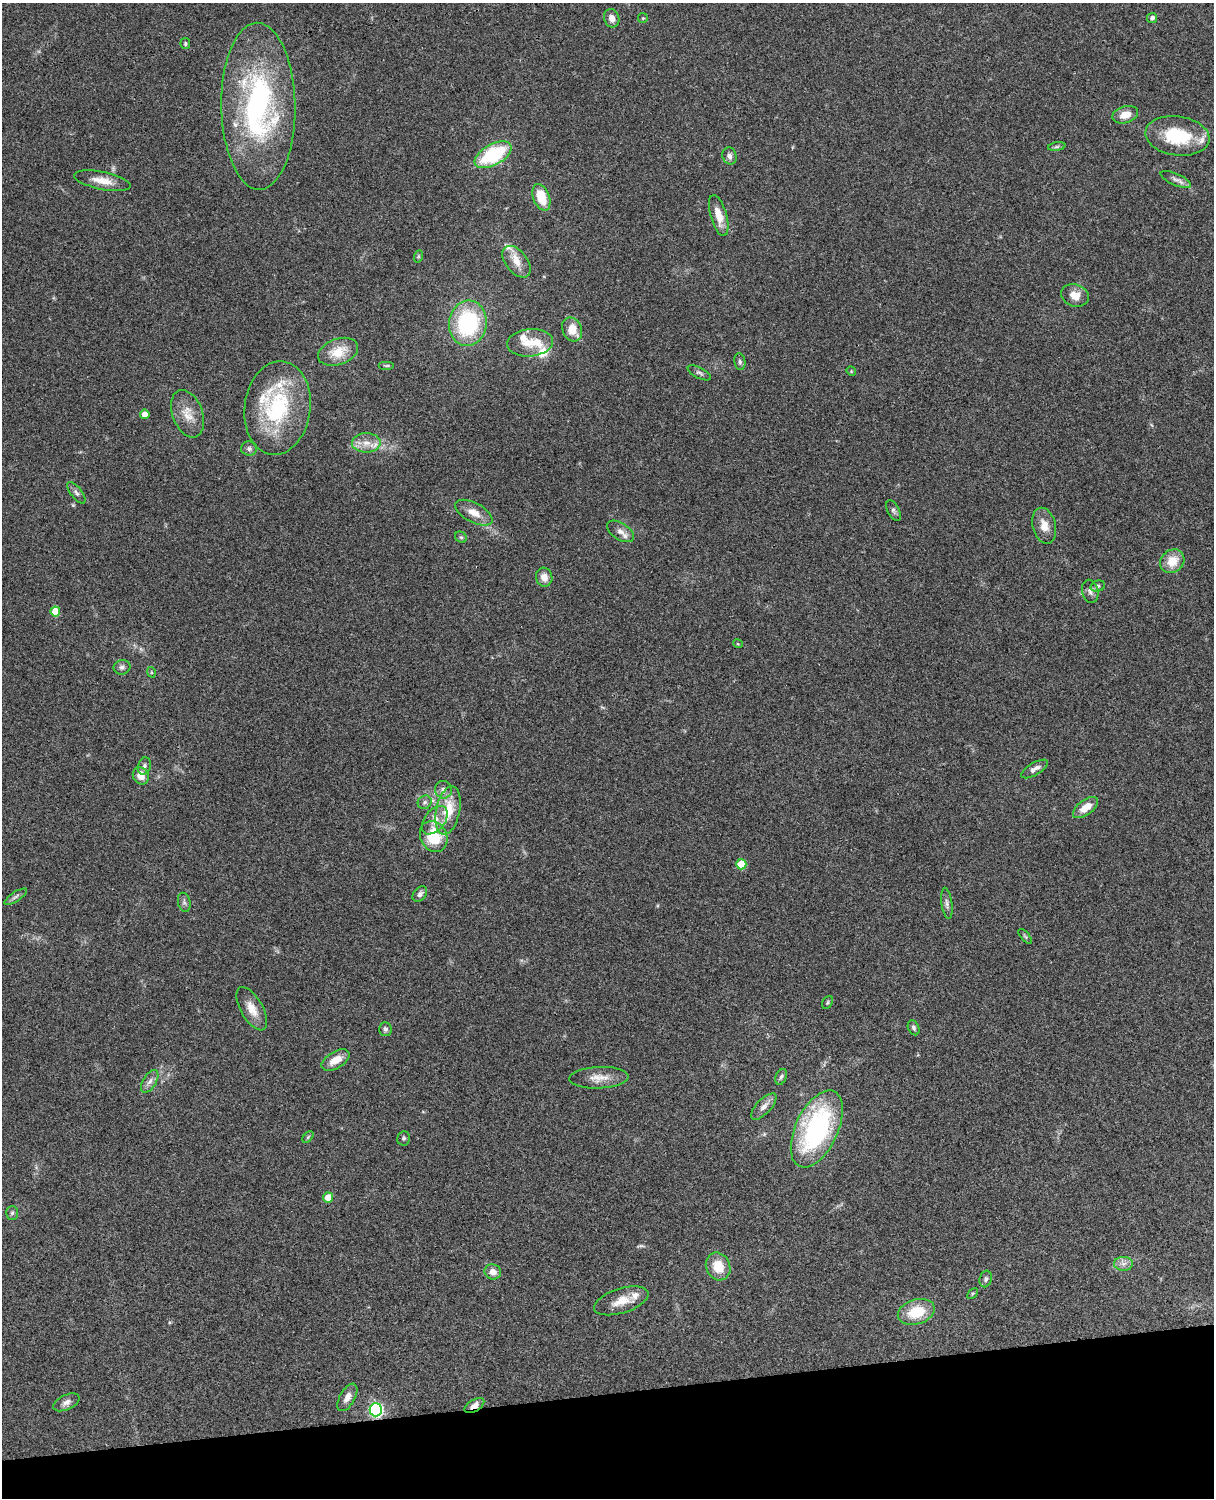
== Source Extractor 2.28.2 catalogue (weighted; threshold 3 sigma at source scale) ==
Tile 10 of 4 x 3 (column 2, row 3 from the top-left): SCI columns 1334-2545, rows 277-1772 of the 5088 x 4926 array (HDU 1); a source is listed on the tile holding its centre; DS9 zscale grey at full resolution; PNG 1216 x 1500 px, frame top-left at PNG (2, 3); each listed source drawn as its Kron ellipse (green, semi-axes under 4 px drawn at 4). Shown black and unused: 7% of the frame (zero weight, under 3 of 4 exposures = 6% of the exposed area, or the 3 px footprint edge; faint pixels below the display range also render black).
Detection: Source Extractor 2.28.2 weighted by HDU 2 'WHT'; one run over the whole footprint, this tile lists its part. Background 0.0962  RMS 0.0062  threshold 0.0281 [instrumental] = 3 sigma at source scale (4.5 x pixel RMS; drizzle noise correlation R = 1.50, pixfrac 1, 0.05/0.05 arcsec/px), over >= 5 px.
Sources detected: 94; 1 too faint to see at this stretch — neither listed nor drawn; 9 inside a brighter listed object's ellipse — not listed separately; the other 84 listed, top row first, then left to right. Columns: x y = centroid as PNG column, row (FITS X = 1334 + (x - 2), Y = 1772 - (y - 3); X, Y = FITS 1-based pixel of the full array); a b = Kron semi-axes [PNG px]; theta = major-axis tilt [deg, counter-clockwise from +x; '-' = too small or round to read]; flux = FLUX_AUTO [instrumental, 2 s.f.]
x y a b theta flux
612 18 9 7 -71 3.9
643 18 5 5 - 0.74
1152 18 5 5 - 2
185 44 5 4 - 1
258 106 83 37 -89 140
1125 115 13 8 16 7
1177 136 32 19 -8 33
1057 147 9 4 9 1.2
493 155 20 10 28 47
729 156 8 7 - 2.4
1176 179 16 5 -23 2.9
102 181 29 9 -11 8.7
541 197 14 8 -69 15
719 215 21 8 -74 9.3
419 256 6 4 70 0.83
516 262 18 11 -51 7.5
1075 295 14 11 -18 7.1
468 323 23 19 82 62
572 329 12 9 -64 9.7
530 343 23 13 5 12
338 352 21 13 20 13
740 362 8 5 -80 1.4
387 366 8 4 0 0.87
851 371 5 4 - 0.55
699 373 13 5 -27 1.7
277 408 47 33 83 60
145 414 5 4 - 7.1
187 414 25 15 -69 9.9
366 443 14 9 1 6.5
249 449 8 7 - 2
76 493 13 5 -53 2
893 511 11 6 -64 1.8
474 513 20 9 -28 7.6
1044 526 18 11 -76 7.1
620 531 15 8 -33 4.1
461 537 6 5 - 1
1172 561 13 11 41 11
544 577 9 8 - 5
1098 586 7 5 17 1.4
1090 591 11 8 -77 2.6
55 611 5 5 - 16
738 644 5 3 - 0.55
122 667 8 7 - 2
151 672 5 3 - 0.56
144 766 9 6 72 1.8
1034 769 15 6 30 3.6
141 776 9 7 -57 6.9
443 790 9 8 - 3
425 802 7 6 - 1.9
1086 808 15 7 36 7.9
448 811 24 12 78 19
435 820 16 10 51 6.6
434 836 16 13 -62 24
741 864 5 5 - 17
420 894 9 6 50 2.3
16 897 13 4 33 1.9
184 902 9 6 -76 1.7
947 903 16 5 -81 2.3
1025 936 9 4 -49 1.1
827 1002 7 5 58 0.94
252 1009 24 11 -60 8.1
914 1028 8 5 -66 1.5
385 1029 7 6 - 1.8
335 1060 15 8 31 7.9
781 1077 8 5 67 1.6
599 1078 30 11 2 8.4
150 1081 13 6 59 3.2
764 1107 17 7 46 4.2
817 1129 41 21 65 110
308 1137 7 4 46 0.81
404 1138 7 6 - 1.2
328 1198 5 5 - 9.4
12 1213 7 6 - 1.4
1123 1264 9 7 1 3
718 1266 14 12 -67 12
493 1272 8 7 - 4.1
986 1279 8 6 73 1.8
973 1294 6 4 45 0.76
621 1301 28 12 17 9.7
916 1312 19 12 17 20
347 1397 15 7 60 4.2
66 1402 14 7 25 3.2
474 1406 11 6 31 4.6
376 1410 6 6 - 120
Overlapping masked pixels (flux is a lower limit): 2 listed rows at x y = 474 1406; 376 1410